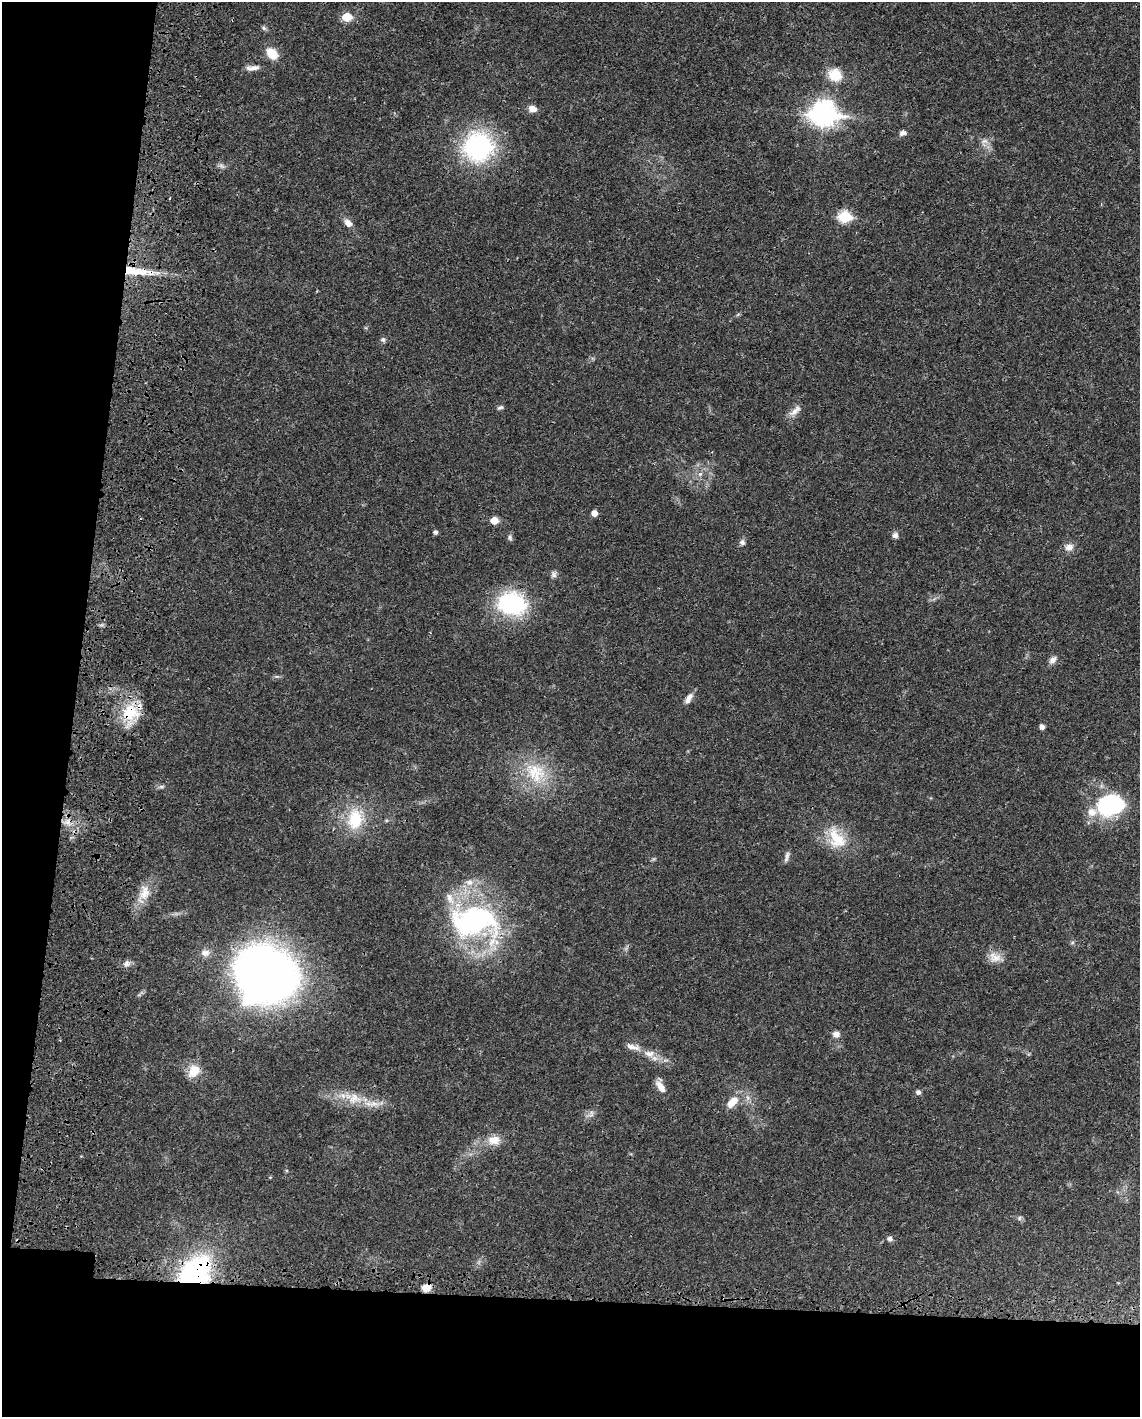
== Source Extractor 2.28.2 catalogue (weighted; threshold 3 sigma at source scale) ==
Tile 9 of 4 x 3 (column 1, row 3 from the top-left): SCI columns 92-1229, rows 259-1673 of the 4733 x 4651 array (HDU 1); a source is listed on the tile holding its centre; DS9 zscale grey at full resolution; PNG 1142 x 1419 px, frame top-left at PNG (2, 2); no overlay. Shown black and unused: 15% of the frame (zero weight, under 3 of 4 exposures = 7% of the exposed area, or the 3 px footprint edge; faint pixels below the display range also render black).
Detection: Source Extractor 2.28.2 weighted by HDU 2 'WHT'; one run over the whole footprint, this tile lists its part. Background 0.0165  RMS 0.0028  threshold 0.0125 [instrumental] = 3 sigma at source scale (4.5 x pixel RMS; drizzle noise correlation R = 1.50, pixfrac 1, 0.05/0.05 arcsec/px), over >= 5 px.
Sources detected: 64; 3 cosmic-ray / hot-pixel residue — not listed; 2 inside a brighter listed object's ellipse — not listed separately; the other 59 listed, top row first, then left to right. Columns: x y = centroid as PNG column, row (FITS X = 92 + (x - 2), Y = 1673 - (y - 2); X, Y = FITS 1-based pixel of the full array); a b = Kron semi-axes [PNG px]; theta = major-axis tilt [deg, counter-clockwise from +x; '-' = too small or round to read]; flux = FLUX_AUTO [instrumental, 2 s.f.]
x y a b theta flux
347 17 6 5 - 8.3
264 28 7 5 -47 0.53
272 53 14 11 -50 4.2
253 68 17 6 6 1.6
835 75 11 10 - 7.5
532 109 9 7 -15 1.8
823 114 11 9 -2 200
903 133 8 6 19 0.96
984 141 9 7 1 1.2
478 147 21 21 - 46
169 198 3 3 - 0.29
844 217 7 6 - 22
348 223 10 7 -39 1.7
137 271 44 9 -5 8.5
383 340 7 5 -62 0.55
500 407 8 5 19 0.57
795 411 21 7 39 1.9
700 474 7 6 - 0.85
594 513 5 5 - 1.8
494 520 6 5 - 4.2
435 532 5 5 - 0.61
895 535 8 7 - 0.9
510 537 9 5 -82 0.63
742 542 8 7 - 0.82
1069 547 13 10 22 1.8
554 574 9 7 -82 0.86
511 604 30 23 -8 27
1053 660 11 7 45 1.3
689 698 14 6 60 1.8
130 712 24 21 11 9.7
1042 727 5 4 - 1.2
536 773 29 26 -57 13
161 787 7 4 1 0.55
1110 805 28 18 12 32
355 819 29 21 85 10
837 839 33 20 -58 8.8
787 856 15 5 75 0.93
469 882 10 9 - 1.9
144 894 29 14 67 4.9
474 921 54 33 5 56
205 953 12 9 2 1.7
995 957 18 12 -18 2.9
126 964 8 8 - 1.1
266 974 41 38 -27 250
836 1034 9 6 -1 1.4
633 1047 21 6 -14 1.9
649 1053 17 8 -2 2.5
194 1071 17 12 56 4.2
661 1087 17 8 -54 2.3
918 1092 5 5 - 0.98
354 1098 19 15 11 4.9
732 1102 18 9 48 3.6
373 1104 18 7 2 2.6
591 1114 10 5 78 0.92
494 1140 17 12 5 3.4
1019 1218 7 4 89 0.47
890 1239 5 5 - 1
194 1274 28 20 48 53
426 1287 10 8 32 2.7
Overlapping masked pixels (flux is a lower limit): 4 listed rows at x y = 137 271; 130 712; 194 1274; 426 1287